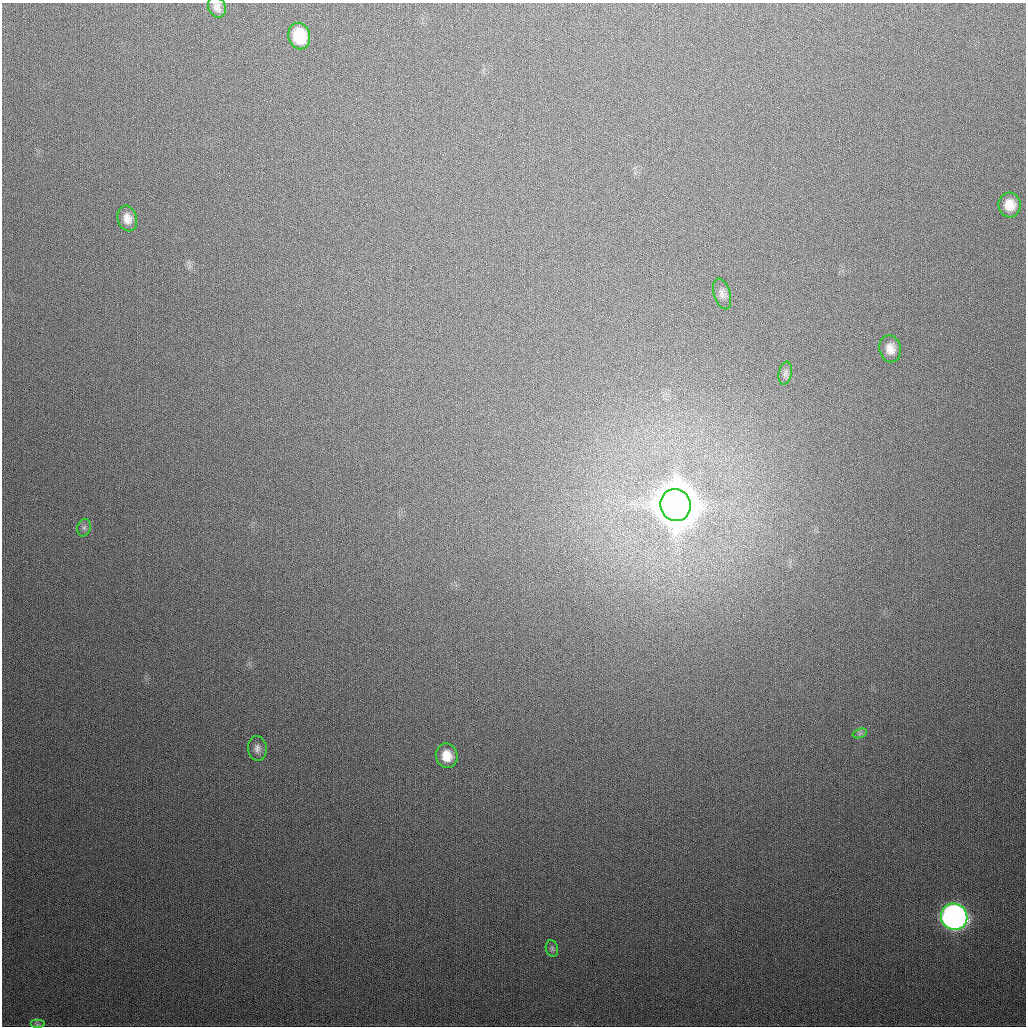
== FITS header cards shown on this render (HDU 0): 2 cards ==
NAXIS1  =                 1024
NAXIS2  =                 1024

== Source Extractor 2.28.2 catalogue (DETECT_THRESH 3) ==
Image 1024 x 1024 px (HDU 0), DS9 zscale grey, 1 PNG px = 1 image px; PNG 1028 x 1028 px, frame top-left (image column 1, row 1024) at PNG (2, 3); each listed source drawn as its Kron ellipse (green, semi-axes under 4 px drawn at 4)
Background 361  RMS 14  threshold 40.5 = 3 sigma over >= 5 px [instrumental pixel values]
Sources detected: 15; all 15 listed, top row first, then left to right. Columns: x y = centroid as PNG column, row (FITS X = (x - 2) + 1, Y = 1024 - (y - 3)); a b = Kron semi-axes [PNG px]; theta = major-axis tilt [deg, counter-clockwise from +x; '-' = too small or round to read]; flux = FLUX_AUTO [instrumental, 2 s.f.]
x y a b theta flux
217 7 11 8 -63 5.1e+03
299 36 13 11 -78 3.4e+04
1010 205 12 11 - 1.3e+04
127 218 13 9 -75 8.6e+03
722 294 16 8 -72 5.4e+03
890 349 13 11 -79 1.0e+04
785 373 12 6 78 3.2e+03
676 505 16 15 - 6.9e+06
84 528 9 6 75 2.9e+03
860 733 7 4 19 2.2e+03
257 748 12 9 -85 5.0e+03
447 756 12 11 - 1.5e+04
954 917 13 13 - 6.1e+05
552 949 8 6 -76 2.1e+03
37 1024 7 4 0 1.8e+03